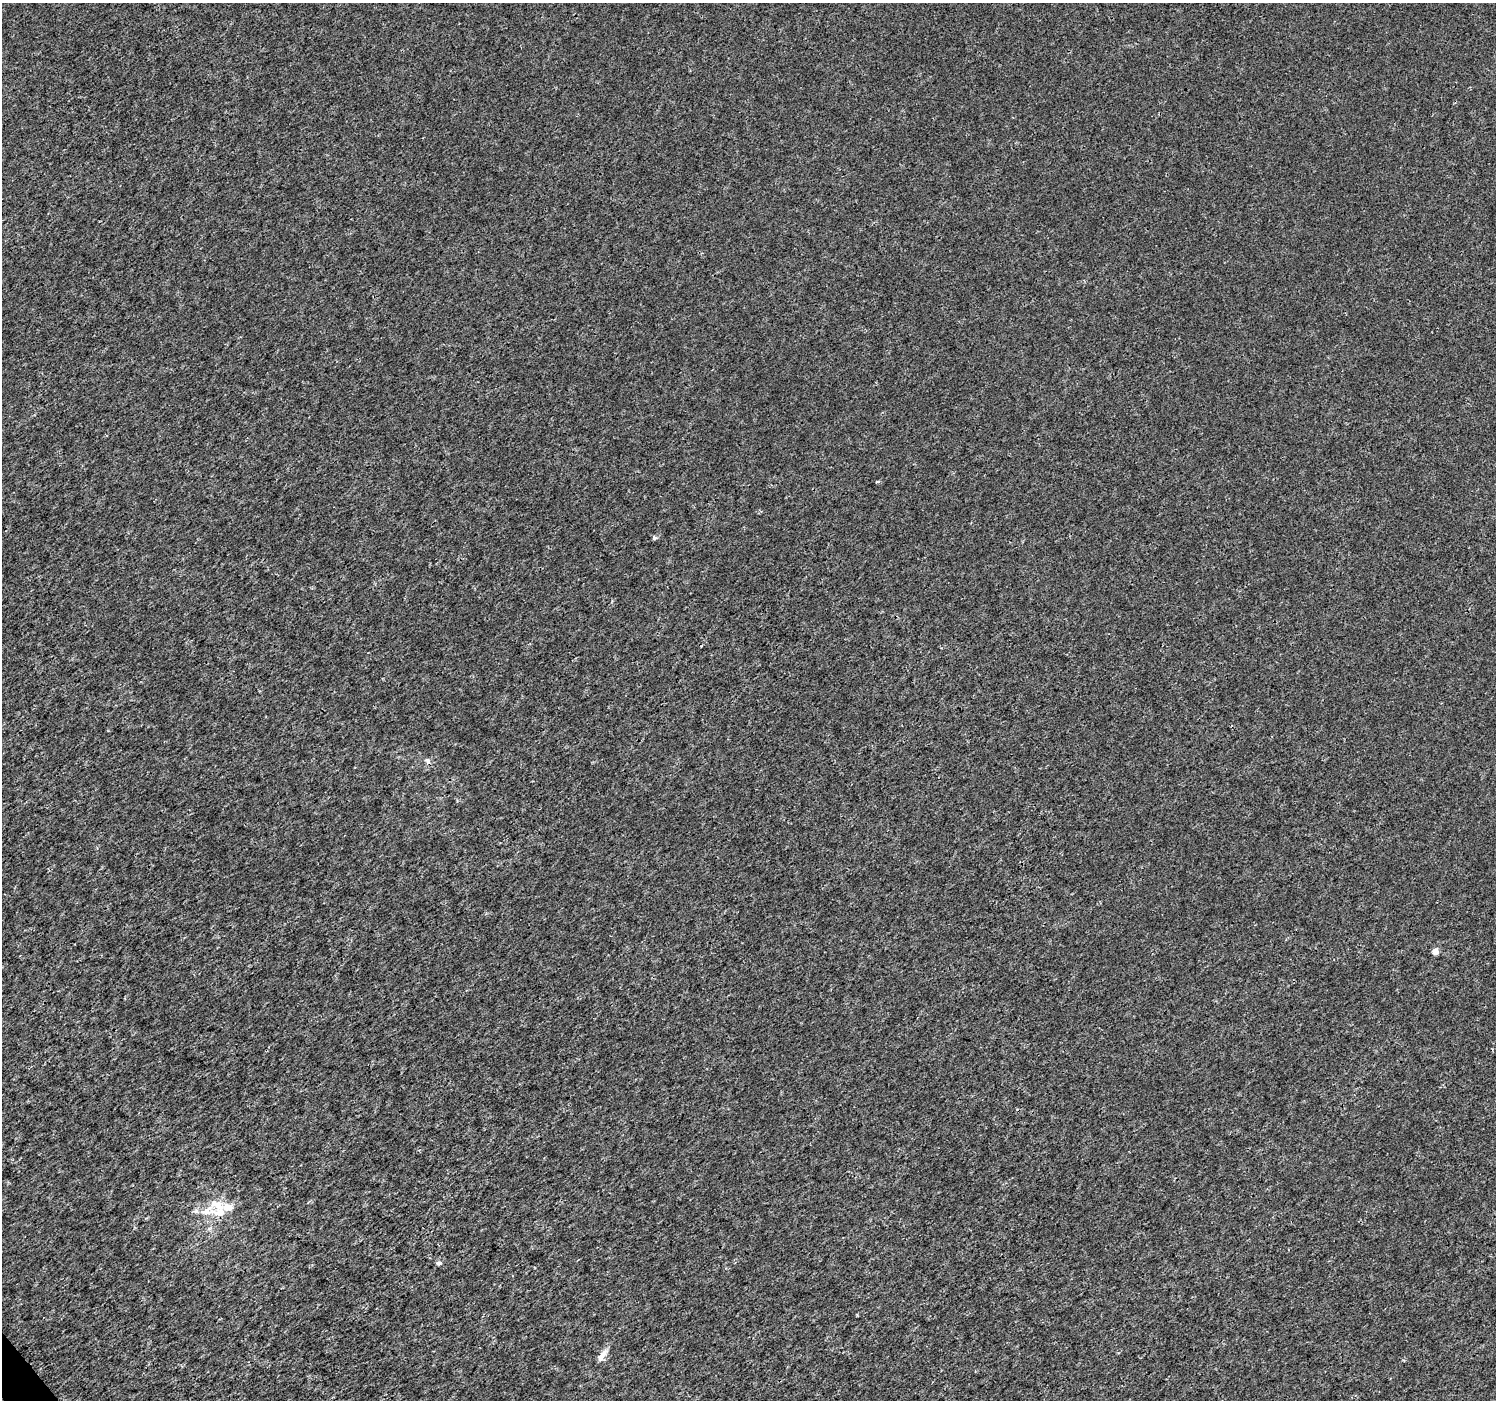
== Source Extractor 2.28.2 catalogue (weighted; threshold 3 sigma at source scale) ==
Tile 7 of 4 x 4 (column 3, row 2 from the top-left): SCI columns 2987-4480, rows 2930-4327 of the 5979 x 5921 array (HDU 1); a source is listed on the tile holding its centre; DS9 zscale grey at full resolution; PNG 1498 x 1402 px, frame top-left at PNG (2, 3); no overlay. Shown black and unused: <1% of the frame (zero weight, under 3 of 4 exposures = <1% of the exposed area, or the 3 px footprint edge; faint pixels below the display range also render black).
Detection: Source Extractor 2.28.2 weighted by HDU 2 'WHT'; one run over the whole footprint, this tile lists its part. Background -3.47e-05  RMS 0.0018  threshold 0.00801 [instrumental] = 3 sigma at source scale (4.5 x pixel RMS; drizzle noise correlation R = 1.50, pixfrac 1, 0.0396/0.0396 arcsec/px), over >= 5 px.
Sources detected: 10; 3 inside a brighter listed object's ellipse — not listed separately; the other 7 listed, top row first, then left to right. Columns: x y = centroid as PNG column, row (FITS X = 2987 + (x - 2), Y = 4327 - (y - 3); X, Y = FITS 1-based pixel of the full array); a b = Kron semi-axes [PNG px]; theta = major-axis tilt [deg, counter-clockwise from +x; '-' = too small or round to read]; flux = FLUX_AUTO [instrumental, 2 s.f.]
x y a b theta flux
877 482 5 3 - 0.24
654 538 5 4 - 0.37
428 761 10 6 -65 0.6
1435 951 5 4 - 2.2
206 1211 27 13 11 3.7
439 1263 7 5 10 0.47
602 1355 17 6 55 1.6